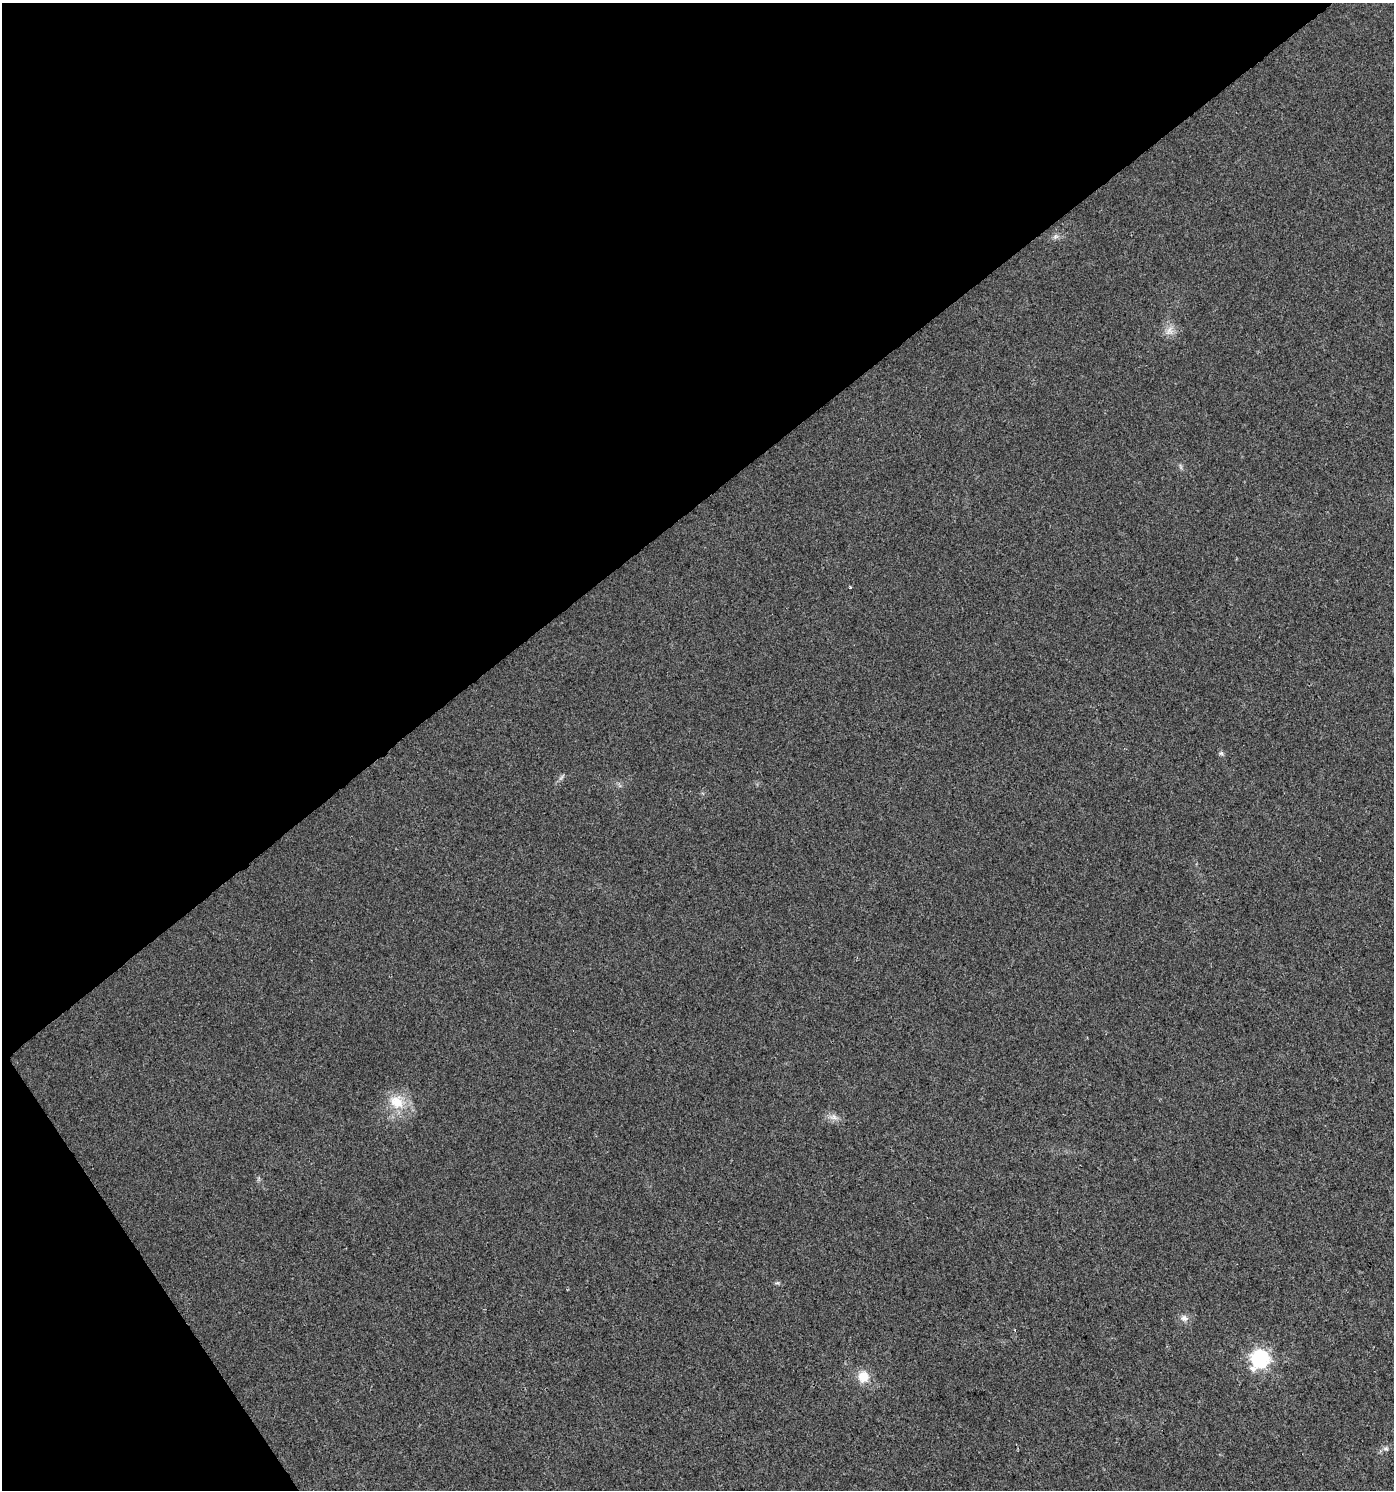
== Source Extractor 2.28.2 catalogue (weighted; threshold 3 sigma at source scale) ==
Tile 5 of 4 x 4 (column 1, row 2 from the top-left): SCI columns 193-1584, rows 2977-4464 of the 5888 x 5956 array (HDU 1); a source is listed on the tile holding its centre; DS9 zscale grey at full resolution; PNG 1396 x 1492 px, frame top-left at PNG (2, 3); no overlay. Shown black and unused: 37% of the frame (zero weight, under 2 of 3 exposures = <1% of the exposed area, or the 3 px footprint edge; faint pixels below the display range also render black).
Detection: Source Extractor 2.28.2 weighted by HDU 2 'WHT'; one run over the whole footprint, this tile lists its part. Background 0.0154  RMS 0.0057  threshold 0.0256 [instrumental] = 3 sigma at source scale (4.5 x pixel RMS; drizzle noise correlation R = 1.50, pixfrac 1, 0.0396/0.0396 arcsec/px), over >= 5 px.
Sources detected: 13; all 13 listed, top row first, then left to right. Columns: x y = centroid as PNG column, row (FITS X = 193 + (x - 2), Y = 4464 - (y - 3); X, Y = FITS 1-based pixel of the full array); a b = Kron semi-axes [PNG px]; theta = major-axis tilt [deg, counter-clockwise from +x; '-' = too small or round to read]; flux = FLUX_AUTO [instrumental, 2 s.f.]
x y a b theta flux
1055 236 8 6 69 1.7
1169 331 13 8 63 4
850 587 3 3 - 0.69
1221 753 6 5 - 1
561 777 9 3 45 1.1
396 1102 22 18 -45 15
833 1117 10 9 - 3.1
777 1283 6 4 17 0.81
1184 1318 9 9 - 2.7
1015 1330 4 2 - 0.43
1260 1358 8 7 - 170
863 1377 13 12 - 9.2
1386 1449 8 5 -6 1.5